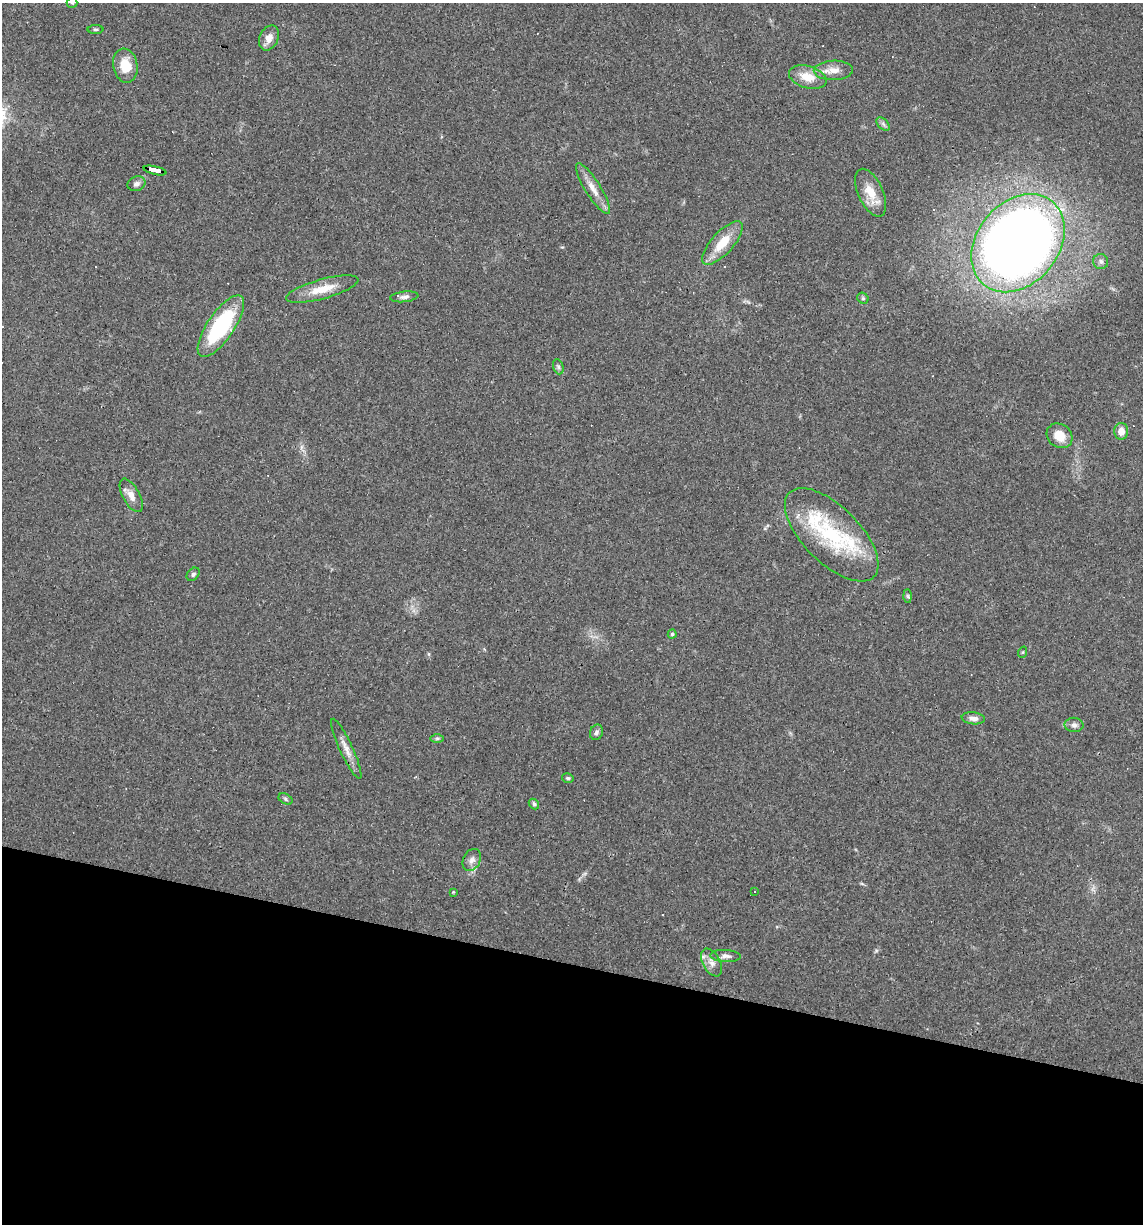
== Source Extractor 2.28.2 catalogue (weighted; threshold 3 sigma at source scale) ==
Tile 15 of 4 x 4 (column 3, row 4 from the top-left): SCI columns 2395-3535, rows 1-1222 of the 4907 x 4887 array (HDU 1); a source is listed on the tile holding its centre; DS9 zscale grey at full resolution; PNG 1145 x 1226 px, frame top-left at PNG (2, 3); each listed source drawn as its Kron ellipse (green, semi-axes under 4 px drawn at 4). Shown black and unused: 21% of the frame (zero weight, under 3 of 4 exposures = <1% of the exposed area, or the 3 px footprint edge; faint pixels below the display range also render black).
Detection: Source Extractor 2.28.2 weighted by HDU 2 'WHT'; one run over the whole footprint, this tile lists its part. Background 0.0581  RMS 0.0048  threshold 0.0217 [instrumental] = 3 sigma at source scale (4.5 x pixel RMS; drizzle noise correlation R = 1.50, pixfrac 1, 0.05/0.05 arcsec/px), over >= 5 px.
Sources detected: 52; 9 cosmic-ray / hot-pixel residue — neither listed nor drawn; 3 inside a brighter listed object's ellipse — not listed separately; the other 40 listed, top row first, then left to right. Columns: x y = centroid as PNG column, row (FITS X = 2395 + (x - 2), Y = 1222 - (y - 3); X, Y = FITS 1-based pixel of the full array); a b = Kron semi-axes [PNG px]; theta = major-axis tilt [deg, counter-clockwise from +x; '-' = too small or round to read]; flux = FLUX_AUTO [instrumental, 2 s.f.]
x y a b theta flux
72 3 5 5 - 0.75
96 29 8 4 0 0.71
269 38 13 9 65 4.1
125 66 17 12 -79 9.5
833 70 20 9 2 5.1
808 77 19 11 -16 8.3
883 124 8 5 -45 1.2
155 171 11 3 -13 98
136 184 9 7 22 1.8
593 189 29 7 -58 5.6
871 193 25 12 -66 9.2
722 243 27 11 48 12
1018 243 54 40 51 570
1101 262 7 7 - 1.6
322 289 37 9 15 9.8
404 297 14 5 6 1.7
863 298 6 5 - 0.86
221 326 36 13 56 44
558 367 8 5 -71 1
1121 431 8 7 - 4.3
1059 436 14 11 -38 7.5
131 495 18 8 -61 4.3
832 535 60 28 -45 43
193 574 7 5 47 1.1
908 596 7 4 -88 0.71
672 634 4 4 - 0.76
1023 652 6 3 71 0.47
973 718 11 6 -6 2.6
1074 725 9 7 -6 1.9
596 732 8 6 71 1.4
437 738 7 4 1 0.72
346 749 33 6 -65 4.7
568 778 6 4 -14 0.77
285 799 7 5 -30 0.88
534 804 6 4 -48 1
472 860 11 8 63 2.6
453 892 3 2 - 0.49
754 892 3 2 - 0.5
725 956 15 6 -3 2.3
712 963 15 8 -61 3.4
Overlapping masked pixels (flux is a lower limit): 1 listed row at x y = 155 171
Isophote crosses this tile's border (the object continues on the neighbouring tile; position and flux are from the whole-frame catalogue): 1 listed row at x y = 72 3